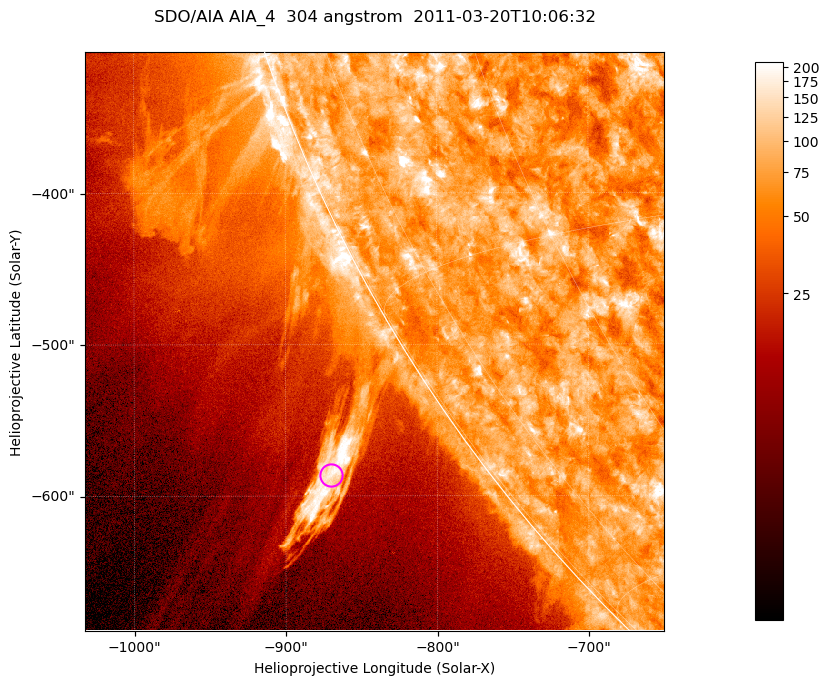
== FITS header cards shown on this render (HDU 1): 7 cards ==
TELESCOP= 'SDO/AIA '           / For AIA: SDO/AIA
INSTRUME= 'AIA_4   '           / For AIA: AIA_ATA1, AIA_ATA2, AIA_ATA3 or AIA_AT
WAVELNTH=                  304 / [angstrom] Wavelength
WAVEUNIT= 'angstrom'           / Wavelength unit: angstrom
DATE-OBS= '2011-03-20T10:06:32.131' / [ISO] Date when observation started; ISO 8
CTYPE1  = 'HPLN-TAN'           / CTYPE1; Typically HPLN
CTYPE2  = 'HPLT-TAN'           / CTYPE2; Typically HPLT

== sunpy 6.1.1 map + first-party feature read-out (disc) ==
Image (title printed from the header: SDO/AIA AIA_4  304 angstrom  2011-03-20T10:06:32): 637 x 637 px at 0.6 arcsec/px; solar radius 964 arcsec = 1606 px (partial field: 2.2% of the solar disc is inside the frame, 43% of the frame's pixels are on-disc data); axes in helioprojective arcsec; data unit not stated in the header (colour bar unlabelled)
Orientation: roll -0.132 deg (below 1 deg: not rotated)
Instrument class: DISC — disc imager (sunpy class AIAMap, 304 A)
Bright regions (active regions / flare kernels): reference = the on-disc median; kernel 5 px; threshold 5 sigma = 115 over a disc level ~73.7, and >= 1.15x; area >= 405 px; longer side >= 8 px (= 4.8 arcsec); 0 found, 0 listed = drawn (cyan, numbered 1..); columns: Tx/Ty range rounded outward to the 2 arcsec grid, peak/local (2 s.f.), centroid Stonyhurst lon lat
Off-limb structures (1.02-1.3 R_sun): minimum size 202 px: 6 found; the strongest spans PA ~120..125 deg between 1.03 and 1.15 R_sun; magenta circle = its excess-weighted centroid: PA ~125 deg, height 1.09 R_sun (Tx ~-870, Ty ~-586 arcsec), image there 7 x the reference